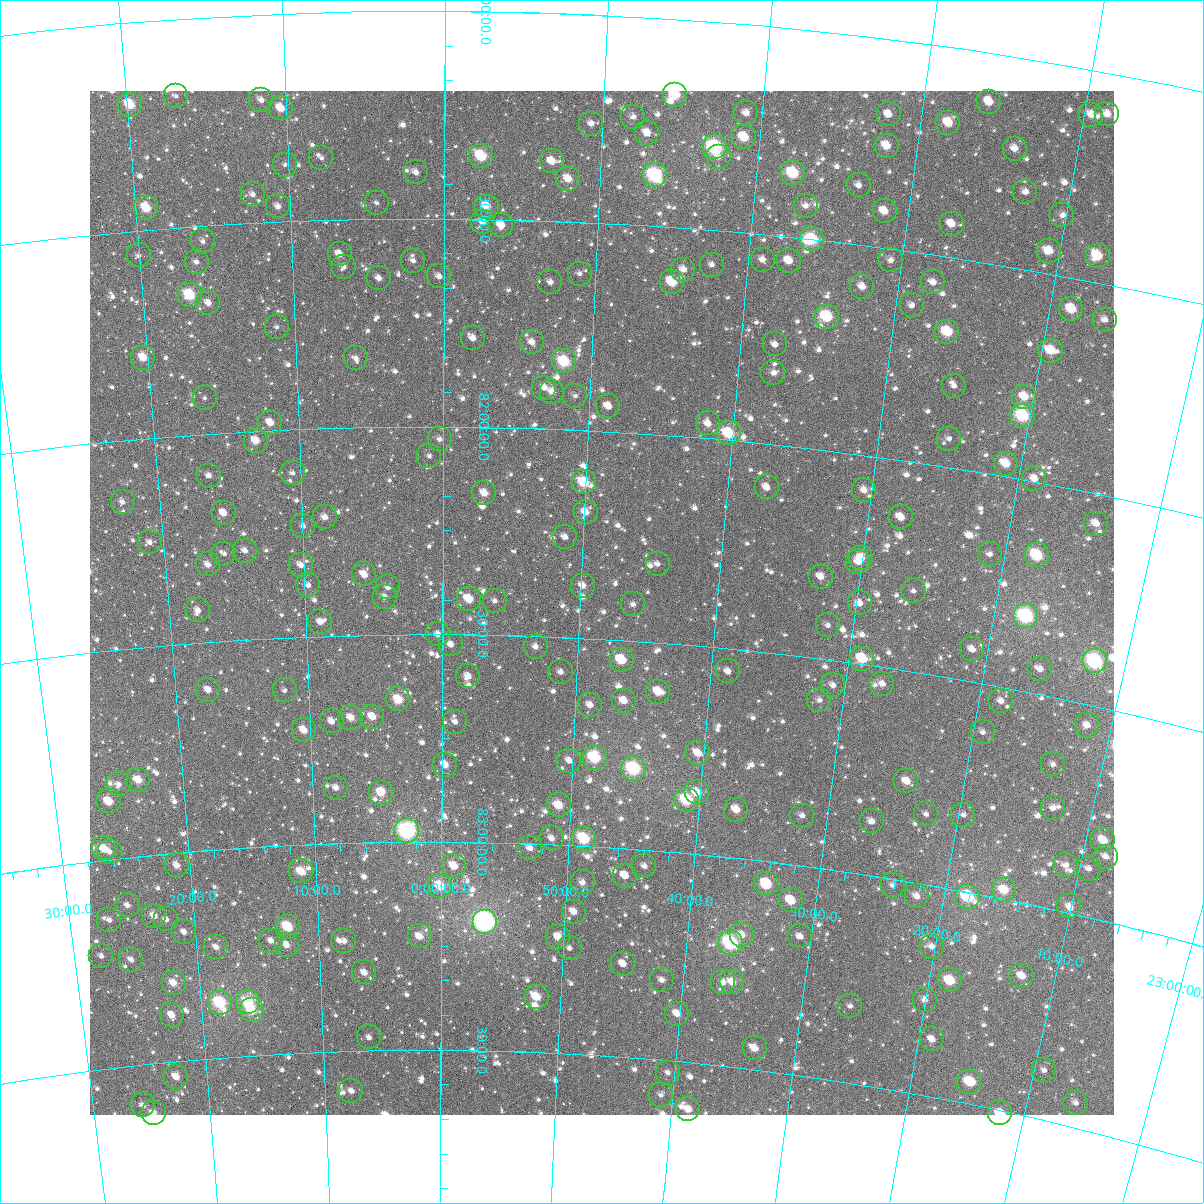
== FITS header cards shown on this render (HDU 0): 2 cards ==
NAXIS1  =                 1024
NAXIS2  =                 1024

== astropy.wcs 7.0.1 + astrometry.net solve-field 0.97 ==
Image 1024 x 1024 px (HDU 0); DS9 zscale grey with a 90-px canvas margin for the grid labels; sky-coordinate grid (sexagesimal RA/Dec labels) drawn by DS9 from the SOLVED WCS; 257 Tycho-2 reference stars matched to detected sources circled (green)
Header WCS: RA---TAN-SIP/DEC--TAN-SIP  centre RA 23:48:24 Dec +82:25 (357.10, +82.41 deg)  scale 8.66 arcsec/px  FOV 147.9' x 147.9'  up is +177 deg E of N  parity flipped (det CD > 0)
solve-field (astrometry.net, Tycho-2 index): VERIFIED the header's WCS against the Tycho-2 star catalogue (verified at 6 index scales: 10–257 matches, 0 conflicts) and refined it, rather than solving blind
Solved WCS: RA---TAN-SIP/DEC--TAN-SIP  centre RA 23:48:24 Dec +82:25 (357.10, +82.41 deg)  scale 8.67 arcsec/px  FOV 147.9' x 147.9'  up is +177 deg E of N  parity flipped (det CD > 0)
The solver's refit moves the header's centre by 0.19 arcsec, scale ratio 1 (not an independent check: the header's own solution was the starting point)
Tycho-2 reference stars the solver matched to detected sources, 257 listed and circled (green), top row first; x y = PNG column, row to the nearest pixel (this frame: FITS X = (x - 90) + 1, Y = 1024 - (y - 91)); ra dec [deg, ICRS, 3 dp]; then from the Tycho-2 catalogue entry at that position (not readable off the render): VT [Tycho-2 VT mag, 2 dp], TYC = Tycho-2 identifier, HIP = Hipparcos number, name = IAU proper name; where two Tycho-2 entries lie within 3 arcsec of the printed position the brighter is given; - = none
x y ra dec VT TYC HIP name
675 95 356.379 +81.182 8.92 4614-1066-1 - -
176 96 4.217 +81.184 12.27 4504-1222-1 - -
261 100 2.886 +81.205 11.10 4504-964-1 - -
989 102 351.485 +81.116 9.94 4614-831-1 - -
130 105 4.953 +81.196 9.06 4504-746-1 - -
281 108 2.583 +81.227 10.05 4504-1447-1 - -
746 113 355.245 +81.213 11.28 4614-746-1 - -
889 114 353.015 +81.180 10.91 4614-1151-1 - -
1107 114 349.639 +81.098 10.38 4613-981-1 - -
1091 115 349.880 +81.106 10.27 4613-1192-1 - -
633 117 357.014 +81.241 11.53 4614-876-1 - -
948 123 352.068 +81.180 9.71 4614-1453-1 - -
591 124 357.675 +81.262 11.62 4614-1393-1 - -
647 133 356.781 +81.277 10.31 4614-751-1 - -
744 137 355.242 +81.271 9.44 4614-1110-1 - -
887 146 352.984 +81.255 9.83 4614-997-1 - -
715 147 355.692 +81.301 7.87 4614-1401-1 116974 -
1015 149 350.975 +81.218 10.54 4614-867-1 - -
481 156 359.414 +81.348 8.68 4614-1051-1 - -
719 157 355.622 +81.324 11.30 4614-1355-1 - -
321 158 1.967 +81.350 11.80 4504-1559-1 - -
552 161 358.279 +81.357 10.32 4614-785-1 - -
285 165 2.556 +81.363 12.53 4504-856-1 - -
416 172 0.454 +81.388 11.44 4504-1342-1 - -
793 173 354.419 +81.346 8.60 4614-1377-1 - -
655 175 356.622 +81.378 8.00 4614-1203-1 117249 -
568 179 358.004 +81.398 10.23 4614-776-1 - -
859 185 353.349 +81.358 11.69 4614-743-1 - -
1025 192 350.695 +81.316 11.05 4614-846-1 - -
253 194 3.092 +81.431 11.31 4504-1252-1 - -
377 203 1.095 +81.461 12.11 4504-1529-1 - -
278 206 2.693 +81.463 11.09 4504-1519-1 - -
806 206 354.157 +81.421 11.36 4614-752-1 - -
487 207 359.307 +81.470 10.10 4614-1036-1 - -
146 208 4.826 +81.447 9.25 4504-1084-1 - -
885 211 352.879 +81.412 10.13 4614-981-1 - -
1062 215 350.050 +81.356 11.56 4614-1429-1 - -
483 222 359.364 +81.506 11.27 4614-684-1 - -
952 224 351.786 +81.420 10.56 4614-1034-1 - -
501 225 359.067 +81.513 10.38 4614-741-1 - -
812 239 353.995 +81.499 8.65 4614-1180-1 - -
203 241 3.943 +81.537 11.57 4504-1050-1 - -
1049 251 350.160 +81.447 10.01 4614-40-1 - -
340 254 1.716 +81.583 10.63 4504-850-1 - -
139 255 5.009 +81.560 11.60 4504-860-1 - -
1098 256 349.376 +81.437 9.21 4613-455-1 - -
763 260 354.768 +81.560 11.35 4614-787-1 - -
891 260 352.680 +81.527 11.40 4614-467-1 - -
413 261 0.506 +81.601 11.73 4504-1547-1 - -
789 261 354.335 +81.557 10.25 4614-579-1 - -
197 262 4.071 +81.585 11.50 4504-1564-1 - -
712 265 355.591 +81.583 11.35 4614-508-1 - -
344 267 1.647 +81.614 12.61 4504-1420-1 - -
683 270 356.050 +81.600 11.21 4614-648-1 - -
580 274 357.755 +81.624 12.24 4614-320-1 - -
439 276 0.078 +81.639 11.61 4504-622-1 - -
379 278 1.075 +81.642 11.47 4504-236-1 - -
550 282 358.232 +81.647 10.98 4614-616-1 - -
672 282 356.220 +81.632 9.22 4614-64-1 - -
933 282 351.947 +81.565 11.18 4614-379-1 - -
862 287 353.088 +81.599 10.52 4614-224-1 - -
190 295 4.219 +81.664 8.76 4504-31-1 1347 -
208 303 3.919 +81.686 10.60 4504-22-1 - -
912 305 352.240 +81.628 11.71 4614-250-1 - -
1071 309 349.633 +81.575 9.39 4613-112-1 - -
827 317 353.612 +81.681 8.67 4614-349-1 - -
1105 320 349.066 +81.585 11.00 4613-38-1 - -
277 327 2.801 +81.753 12.00 4504-234-1 - -
947 332 351.592 +81.678 9.00 4614-122-1 115695 -
473 338 359.504 +81.786 10.97 4614-336-1 - -
532 342 358.507 +81.793 10.91 4614-550-1 - -
775 344 354.429 +81.760 11.43 4614-443-1 - -
1051 351 349.845 +81.682 9.87 4613-217-1 - -
143 358 5.076 +81.805 9.84 4504-310-1 - -
356 358 1.480 +81.834 11.35 4504-351-1 - -
564 361 357.957 +81.837 8.67 4614-255-1 117670 -
773 373 354.402 +81.829 11.20 4614-673-1 - -
954 386 351.347 +81.805 12.04 4614-36-1 - -
544 388 358.274 +81.901 11.30 4614-668-1 - -
552 392 358.134 +81.911 10.94 4614-80-1 - -
575 396 357.743 +81.918 12.15 4614-7-1 - -
1024 397 350.145 +81.803 10.10 4614-370-1 - -
205 398 4.087 +81.914 12.21 4504-4-1 - -
608 406 357.163 +81.940 10.71 4614-111-1 - -
1023 416 350.118 +81.848 8.44 4614-23-1 - -
270 423 2.983 +81.981 10.56 4504-147-1 - -
708 423 355.437 +81.965 11.19 4614-679-1 - -
729 433 355.064 +81.984 8.77 4614-2-1 - -
440 439 0.060 +82.030 11.61 4504-170-1 - -
949 439 351.292 +81.932 11.46 4614-121-1 - -
256 441 3.251 +82.023 9.95 4504-636-1 - -
429 456 0.239 +82.070 11.85 4504-264-1 - -
1006 464 350.259 +81.969 9.87 4614-265-1 - -
293 473 2.635 +82.105 11.95 4504-340-1 - -
209 476 4.103 +82.101 11.43 4504-628-1 - -
1034 479 349.726 +81.993 10.53 4613-549-1 - -
584 482 357.518 +82.126 9.20 4614-593-1 - -
767 487 354.317 +82.105 11.56 4614-395-1 - -
864 490 352.622 +82.084 10.90 4614-474-1 - -
484 493 359.269 +82.159 10.20 4614-213-1 - -
123 502 5.646 +82.147 11.89 4504-186-1 - -
586 512 357.467 +82.197 10.51 4614-510-1 - -
224 513 3.886 +82.193 10.73 4504-370-1 - -
325 517 2.097 +82.214 10.91 4504-296-1 - -
901 517 351.917 +82.136 10.60 4614-180-1 - -
1096 524 348.530 +82.070 11.26 4613-301-1 - -
303 526 2.487 +82.234 11.87 4504-453-1 - -
565 537 357.811 +82.259 11.50 4614-345-1 - -
150 542 5.229 +82.250 11.38 4504-468-1 - -
245 551 3.546 +82.286 11.31 4504-253-1 - -
224 554 3.920 +82.290 11.59 4504-132-1 - -
990 554 350.266 +82.190 11.69 4614-451-1 - -
1037 555 349.439 +82.173 8.72 4613-123-1 - -
861 558 352.508 +82.247 10.33 4614-505-1 - -
858 562 352.556 +82.257 10.75 4614-119-1 - -
208 564 4.228 +82.314 10.98 4504-162-1 - -
658 564 356.129 +82.311 11.98 4614-527-1 - -
301 565 2.556 +82.327 11.69 4504-657-1 - -
364 574 1.418 +82.354 10.51 4504-688-1 - -
821 577 353.190 +82.304 11.57 4614-196-1 - -
308 585 2.436 +82.377 11.91 4504-375-1 - -
583 586 357.458 +82.374 10.88 4614-600-1 - -
388 587 0.991 +82.386 11.50 4504-323-1 - -
914 591 351.500 +82.307 12.20 4614-324-1 - -
385 597 1.056 +82.410 11.30 4504-568-1 - -
469 599 359.512 +82.414 9.97 4614-466-1 - -
495 601 359.044 +82.418 11.64 4614-328-1 - -
860 603 352.431 +82.355 11.07 4614-453-1 - -
633 604 356.526 +82.412 11.79 4614-528-1 - -
198 610 4.463 +82.422 11.52 4504-508-1 - -
1026 616 349.428 +82.321 7.65 4613-263-1 - -
320 622 2.241 +82.466 11.16 4504-538-1 - -
828 625 352.949 +82.418 12.01 4614-670-1 - -
438 634 0.077 +82.500 11.23 4615-558-1 - -
451 644 359.842 +82.524 11.07 4650-768-1 - -
536 647 358.271 +82.526 11.18 4650-1003-1 - -
972 649 350.283 +82.423 11.07 4614-556-1 - -
862 659 352.243 +82.486 9.32 4614-682-1 - -
622 660 356.669 +82.547 9.37 4650-409-1 - -
1095 661 348.040 +82.395 7.60 4613-533-1 114546 -
1040 669 348.992 +82.440 11.68 4613-557-1 - -
728 671 354.685 +82.555 11.67 4650-36-1 - -
561 672 357.789 +82.584 11.11 4650-785-1 - -
468 676 359.508 +82.600 11.12 4650-265-1 - -
882 684 351.812 +82.540 11.21 4650-47-1 - -
833 685 352.714 +82.560 11.29 4650-157-1 - -
208 690 4.382 +82.615 10.99 4615-1006-1 - -
285 690 2.948 +82.627 12.00 4615-68-1 - -
658 692 355.945 +82.618 9.90 4650-686-1 - -
398 699 0.821 +82.657 9.38 4615-78-1 - -
819 700 352.929 +82.599 11.57 4650-197-1 - -
624 701 356.578 +82.645 10.45 4650-784-1 - -
1001 701 349.589 +82.533 11.84 4650-381-1 - -
590 705 357.207 +82.660 10.69 4650-211-1 - -
372 717 1.316 +82.697 10.57 4615-972-1 - -
351 718 1.726 +82.698 10.35 4615-290-1 - -
332 721 2.093 +82.706 10.92 4615-966-1 - -
455 722 359.746 +82.710 11.60 4650-329-1 - -
1087 725 347.937 +82.550 11.20 4650-336-1 - -
304 730 2.619 +82.725 10.11 4615-763-1 - -
983 732 349.823 +82.615 11.60 4650-136-1 - -
698 753 355.101 +82.757 10.42 4650-199-1 - -
595 758 357.062 +82.786 8.54 4650-74-1 - -
569 761 357.553 +82.796 11.44 4650-89-1 - -
1053 764 348.413 +82.659 12.14 4650-965-1 - -
445 765 359.933 +82.814 10.41 4650-540-1 - -
634 769 356.308 +82.807 7.90 4650-725-1 117166 -
138 780 5.848 +82.817 9.92 4615-330-1 - -
906 781 351.087 +82.762 10.16 4650-477-1 - -
119 784 6.229 +82.823 12.11 4615-1048-1 - -
336 788 2.045 +82.866 11.02 4615-591-1 - -
697 792 355.049 +82.851 10.07 4650-262-1 116788 -
381 793 1.175 +82.881 10.38 4615-28-1 - -
687 800 355.241 +82.872 8.47 4650-1536-1 - -
109 801 6.458 +82.861 9.70 4615-389-1 - -
559 805 357.718 +82.905 9.58 4650-117-1 - -
1053 808 348.245 +82.762 11.69 4650-418-1 - -
736 810 354.265 +82.884 10.08 4650-1262-1 - -
926 814 350.609 +82.832 12.07 4650-820-1 - -
963 815 349.901 +82.819 12.44 4650-300-1 - -
802 816 352.976 +82.880 11.50 4650-250-1 - -
872 821 351.627 +82.870 10.75 4650-570-1 - -
407 831 0.674 +82.973 7.30 4615-654-1 217 -
552 838 357.824 +82.985 11.41 4650-560-1 - -
584 839 357.186 +82.983 8.63 4650-32-1 117436 -
1103 840 347.163 +82.811 9.85 4650-52-1 - -
104 848 6.648 +82.972 9.84 4615-927-1 - -
530 848 358.248 +83.011 10.89 4650-296-1 - -
110 852 6.543 +82.982 11.42 4615-664-1 - -
1106 857 347.049 +82.848 11.49 4650-356-1 - -
177 865 5.252 +83.030 10.76 4615-566-1 - -
1066 865 347.769 +82.889 11.57 4650-1071-1 - -
454 866 359.747 +83.057 9.79 4650-597-1 - -
644 866 355.963 +83.039 11.18 4650-208-1 - -
1089 869 347.319 +82.886 11.17 4650-516-1 - -
301 871 2.794 +83.064 9.74 4615-1141-1 - -
625 876 356.337 +83.065 10.80 4650-471-1 - -
583 882 357.172 +83.087 11.19 4650-1255-1 - -
767 884 353.508 +83.053 9.32 4650-125-1 - -
893 885 351.033 +83.014 11.83 4650-149-1 - -
440 886 0.019 +83.106 9.50 4615-214-1 - -
1004 890 348.850 +82.979 9.70 4650-1181-1 - -
917 896 350.521 +83.031 10.98 4650-1177-1 - -
968 897 349.531 +83.011 9.77 4650-1027-1 - -
791 900 352.988 +83.086 9.71 4650-1108-1 - -
128 905 6.304 +83.115 11.31 4615-534-1 - -
1069 906 347.525 +82.984 11.43 4650-2072-1 - -
574 912 357.315 +83.159 10.76 4650-315-1 - -
154 916 5.792 +83.146 10.53 4615-1123-1 - -
166 919 5.559 +83.157 11.62 4615-686-1 - -
109 920 6.698 +83.145 11.66 4615-743-1 - -
485 922 359.116 +83.191 6.56 4650-2790-1 118027 -
288 927 3.112 +83.196 8.92 4615-802-1 - -
184 932 5.220 +83.191 11.29 4615-866-1 - -
742 935 353.885 +83.182 11.16 4650-891-1 - -
420 936 0.435 +83.227 10.21 4615-904-1 - -
800 936 352.713 +83.169 11.29 4650-247-1 - -
558 937 357.606 +83.221 10.59 4650-1167-1 - -
271 941 3.462 +83.227 11.51 4615-1207-1 - -
344 941 1.974 +83.235 11.11 4615-599-1 - -
731 943 354.099 +83.204 7.62 4650-54-1 116496 -
287 945 3.156 +83.239 10.65 4615-1603-1 - -
216 947 4.598 +83.234 11.04 4615-687-1 - -
932 947 350.050 +83.144 11.52 4650-847-1 - -
570 948 357.364 +83.247 12.08 4650-100-1 - -
101 956 6.943 +83.228 11.71 4615-1766-1 - -
131 960 6.345 +83.245 11.48 4615-1108-1 - -
623 964 356.256 +83.276 10.79 4650-228-1 - -
364 972 1.579 +83.312 10.65 4615-395-1 - -
1022 976 348.160 +83.172 11.04 4650-715-1 - -
662 980 355.431 +83.309 11.13 4650-1125-1 - -
950 980 349.568 +83.217 9.11 4650-803-1 - -
723 982 354.168 +83.300 12.06 4650-1054-1 - -
732 982 353.981 +83.298 10.29 4650-1219-1 - -
174 983 5.529 +83.311 10.35 4615-691-1 - -
537 997 358.003 +83.368 9.55 4650-1086-1 - -
925 1000 350.007 +83.274 11.22 4650-2228-1 - -
248 1002 4.025 +83.370 8.85 4615-544-1 - -
220 1003 4.602 +83.368 8.37 4615-2138-1 1479 -
850 1006 351.500 +83.318 11.64 4650-94-1 - -
252 1010 3.952 +83.391 9.14 4615-1176-1 - -
677 1014 355.055 +83.386 10.27 4650-1433-1 - -
172 1015 5.623 +83.387 10.61 4615-1806-1 - -
369 1037 1.511 +83.469 11.52 4615-1348-1 - -
932 1039 349.713 +83.364 11.14 4650-579-1 - -
755 1048 353.353 +83.449 10.07 4650-651-1 - -
1044 1070 347.298 +83.382 11.88 4650-676-1 - -
668 1073 355.134 +83.530 11.74 4650-874-1 - -
176 1077 5.651 +83.536 10.58 4615-1571-1 - -
969 1082 348.779 +83.447 9.80 4650-612-1 114786 -
351 1091 1.920 +83.596 11.52 4615-1727-1 - -
661 1095 355.245 +83.585 11.58 4650-1221-1 - -
1076 1103 346.495 +83.441 11.67 4650-810-1 - -
143 1105 6.426 +83.597 11.05 4615-1275-1 - -
688 1109 354.623 +83.613 10.28 4650-362-1 - -
154 1113 6.213 +83.618 10.34 4615-1839-1 - -
1000 1113 347.999 +83.507 9.52 4650-493-1 - -